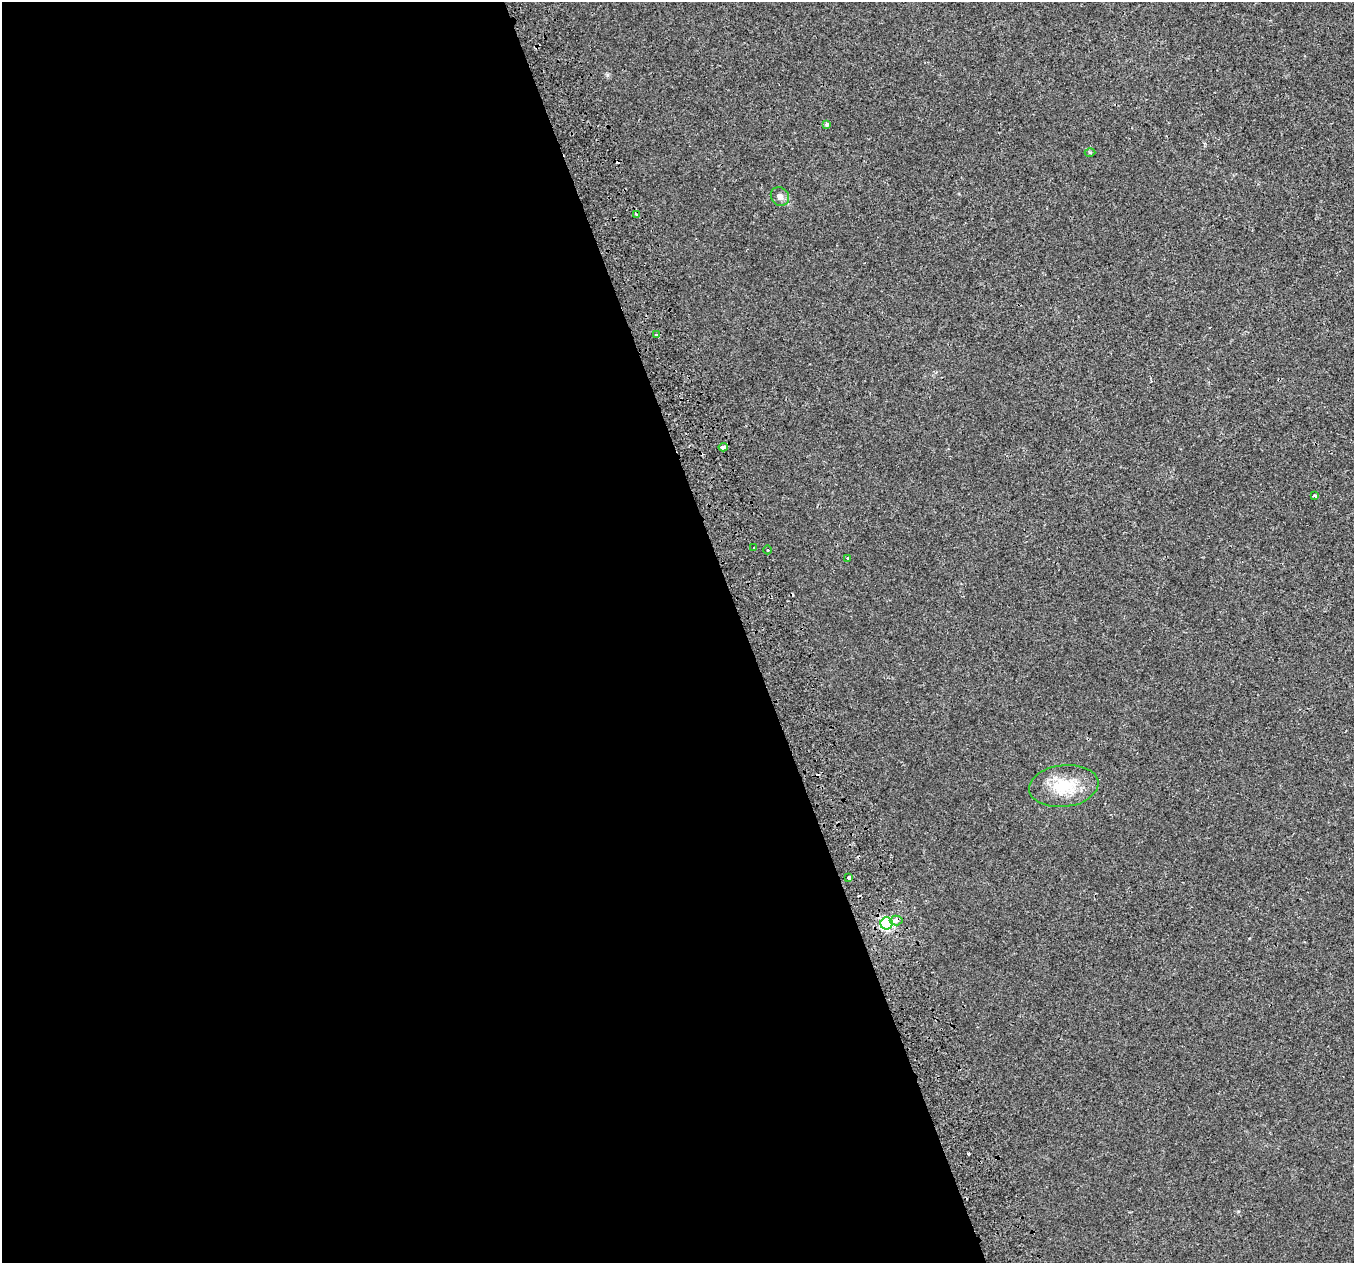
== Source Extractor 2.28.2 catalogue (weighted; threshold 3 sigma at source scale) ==
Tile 9 of 4 x 4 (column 1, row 3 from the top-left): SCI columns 87-1438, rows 1415-2675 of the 5580 x 5297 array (HDU 1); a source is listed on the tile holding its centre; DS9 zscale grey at full resolution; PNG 1356 x 1265 px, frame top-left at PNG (2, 2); each listed source drawn as its Kron ellipse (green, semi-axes under 4 px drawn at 4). Shown black and unused: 55% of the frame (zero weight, under 2 of 3 exposures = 3% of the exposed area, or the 3 px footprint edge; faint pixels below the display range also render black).
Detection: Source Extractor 2.28.2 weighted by HDU 2 'WHT'; one run over the whole footprint, this tile lists its part. Background 0.00307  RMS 0.0029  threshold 0.0129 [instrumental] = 3 sigma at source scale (4.5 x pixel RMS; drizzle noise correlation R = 1.50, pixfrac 1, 0.0396/0.0396 arcsec/px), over >= 5 px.
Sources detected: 17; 3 cosmic-ray / hot-pixel residue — neither listed nor drawn; the other 14 listed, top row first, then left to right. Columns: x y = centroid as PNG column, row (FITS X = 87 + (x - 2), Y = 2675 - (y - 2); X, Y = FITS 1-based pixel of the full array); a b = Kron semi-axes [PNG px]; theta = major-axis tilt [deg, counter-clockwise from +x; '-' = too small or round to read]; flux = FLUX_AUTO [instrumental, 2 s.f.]
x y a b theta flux
826 124 4 3 - 0.9
1090 152 5 3 - 0.34
780 196 10 8 -52 1.2
636 215 3 3 - 0.88
656 335 4 3 - 0.77
723 447 4 3 - 4.3
1315 496 3 3 - 0.48
754 547 3 3 - 1.1
767 550 4 3 - 0.28
847 559 4 3 - 0.38
1064 786 35 21 7 11
849 878 3 3 - 2.7
896 920 6 5 - 1.6
887 923 6 6 - 48
Overlapping masked pixels (flux is a lower limit): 2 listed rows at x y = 896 920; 887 923
Unlisted compact peaks at least as high as the median listed source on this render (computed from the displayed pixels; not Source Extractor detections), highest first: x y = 607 75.